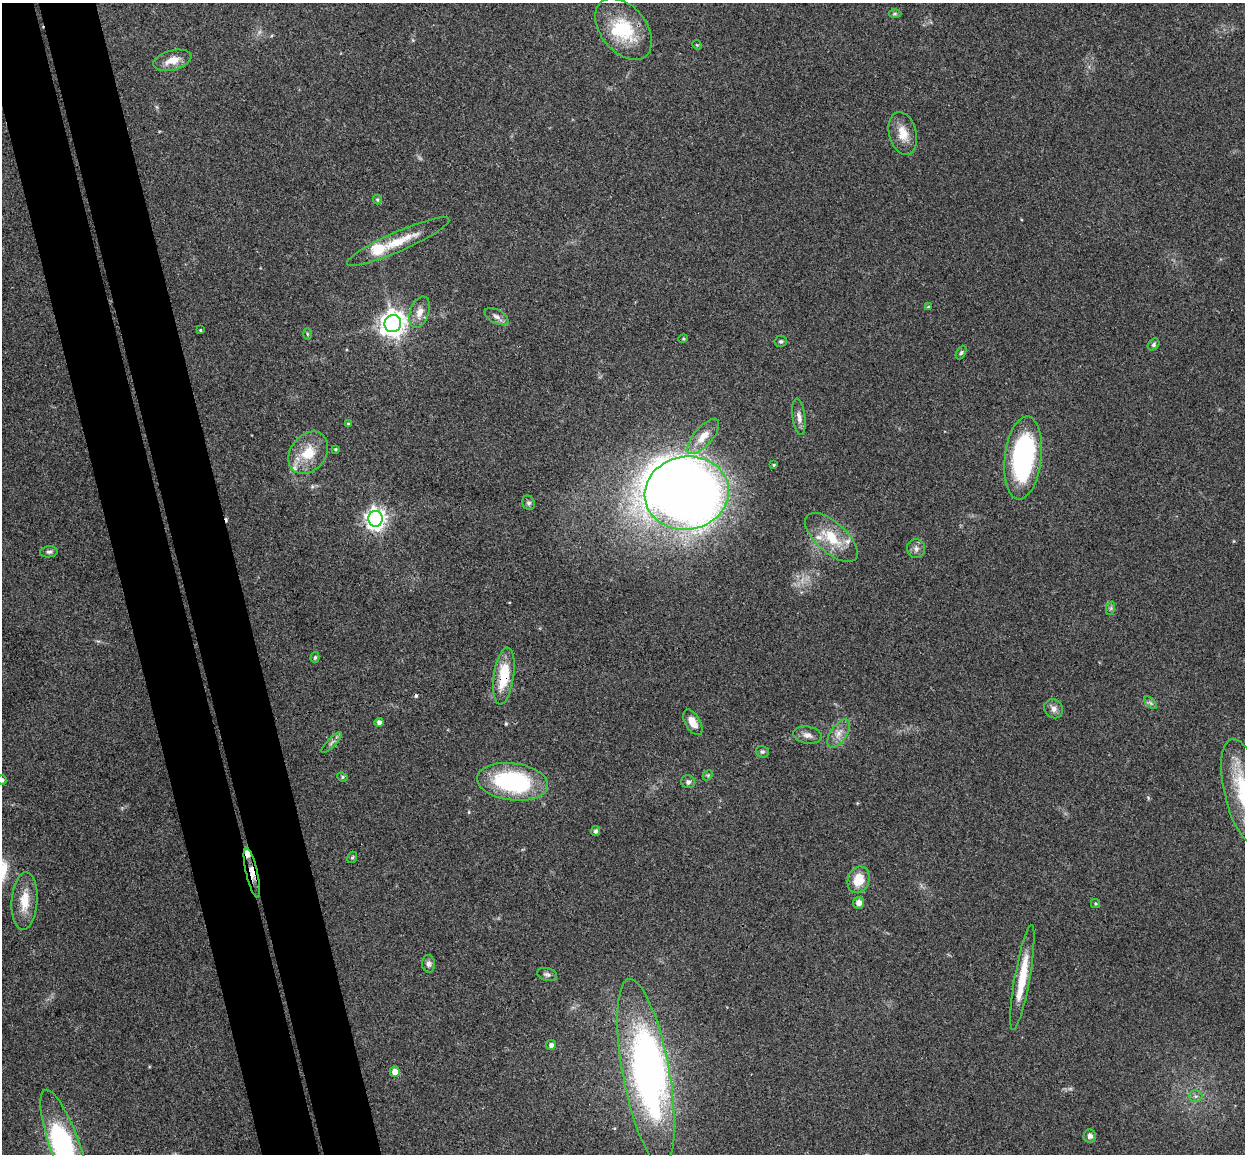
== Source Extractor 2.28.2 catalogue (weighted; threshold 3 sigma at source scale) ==
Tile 11 of 4 x 4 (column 3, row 3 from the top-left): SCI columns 2545-3787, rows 1305-2456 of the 5088 x 5029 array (HDU 1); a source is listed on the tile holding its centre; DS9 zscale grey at full resolution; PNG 1247 x 1156 px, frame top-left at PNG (2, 3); each listed source drawn as its Kron ellipse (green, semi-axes under 4 px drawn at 4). Shown black and unused: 9% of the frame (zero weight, under 3 of 4 exposures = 6% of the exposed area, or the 3 px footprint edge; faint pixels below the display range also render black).
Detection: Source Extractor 2.28.2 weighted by HDU 2 'WHT'; one run over the whole footprint, this tile lists its part. Background 0.0709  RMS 0.0075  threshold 0.0339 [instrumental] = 3 sigma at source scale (4.5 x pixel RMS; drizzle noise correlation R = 1.50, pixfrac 1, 0.05/0.05 arcsec/px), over >= 5 px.
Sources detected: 72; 3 inside a brighter object's white glare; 2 cosmic-ray / hot-pixel residue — neither listed nor drawn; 4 inside a brighter listed object's ellipse — not listed separately; the other 63 listed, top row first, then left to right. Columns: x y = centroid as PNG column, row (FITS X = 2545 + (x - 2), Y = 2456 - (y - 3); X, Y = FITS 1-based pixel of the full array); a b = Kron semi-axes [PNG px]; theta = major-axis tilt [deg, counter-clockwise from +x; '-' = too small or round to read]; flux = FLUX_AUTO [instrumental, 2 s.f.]
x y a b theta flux
895 14 6 4 1 1.2
624 29 35 22 -51 40
697 45 5 4 - 0.7
172 60 19 10 14 9.7
903 134 22 13 -76 12
377 200 5 4 - 0.95
398 242 56 10 24 21
928 307 4 3 - 0.91
419 312 16 9 71 7.1
497 317 13 6 -28 3.4
393 324 9 8 - 700
200 330 3 3 - 0.67
307 334 6 4 -88 0.94
683 339 5 3 - 0.76
781 341 6 5 - 1.4
1153 345 6 5 - 1.4
961 353 7 4 62 1.2
799 417 18 6 -82 4.4
348 424 4 4 - 1
703 436 22 9 49 10
336 449 4 3 - 0.82
308 453 23 17 52 20
1023 458 42 18 83 120
774 465 4 3 - 0.89
687 493 42 36 11 840
529 503 7 6 - 1.9
375 519 8 7 - 420
831 537 32 15 -42 23
916 549 9 9 - 3.4
49 552 9 5 6 2
1111 608 7 4 72 1.4
315 657 5 4 - 1.2
504 676 29 10 82 28
1150 703 8 4 -46 1.6
1054 709 10 9 - 3.5
379 722 4 4 - 2.6
693 722 14 7 -59 8.5
839 733 16 8 56 6.3
807 735 14 8 -9 4.5
332 743 13 3 45 2.2
762 752 7 6 - 1.6
708 775 6 4 45 0.94
342 777 5 4 - 1.1
2 780 5 4 - 1.4
512 782 36 18 -7 87
688 782 7 6 - 2.1
1244 792 54 19 -77 51
595 831 5 4 - 1.8
352 857 6 4 67 1.2
252 873 26 5 -77 7.6
859 880 13 10 69 15
24 901 29 13 86 15
859 903 6 5 - 4.4
1095 904 4 4 - 1
429 964 9 6 -84 2.8
547 974 10 6 -14 2.2
1022 978 53 7 80 25
551 1045 5 4 - 2.7
395 1072 5 5 - 7.3
646 1072 94 23 -79 260
1196 1096 7 6 - 2.1
1090 1136 6 6 - 2.7
64 1144 57 15 -70 77
Overlapping masked pixels (flux is a lower limit): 2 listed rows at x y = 504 676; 252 873
Isophote crosses this tile's border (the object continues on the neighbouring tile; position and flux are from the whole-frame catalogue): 3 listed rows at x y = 2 780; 1244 792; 64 1144